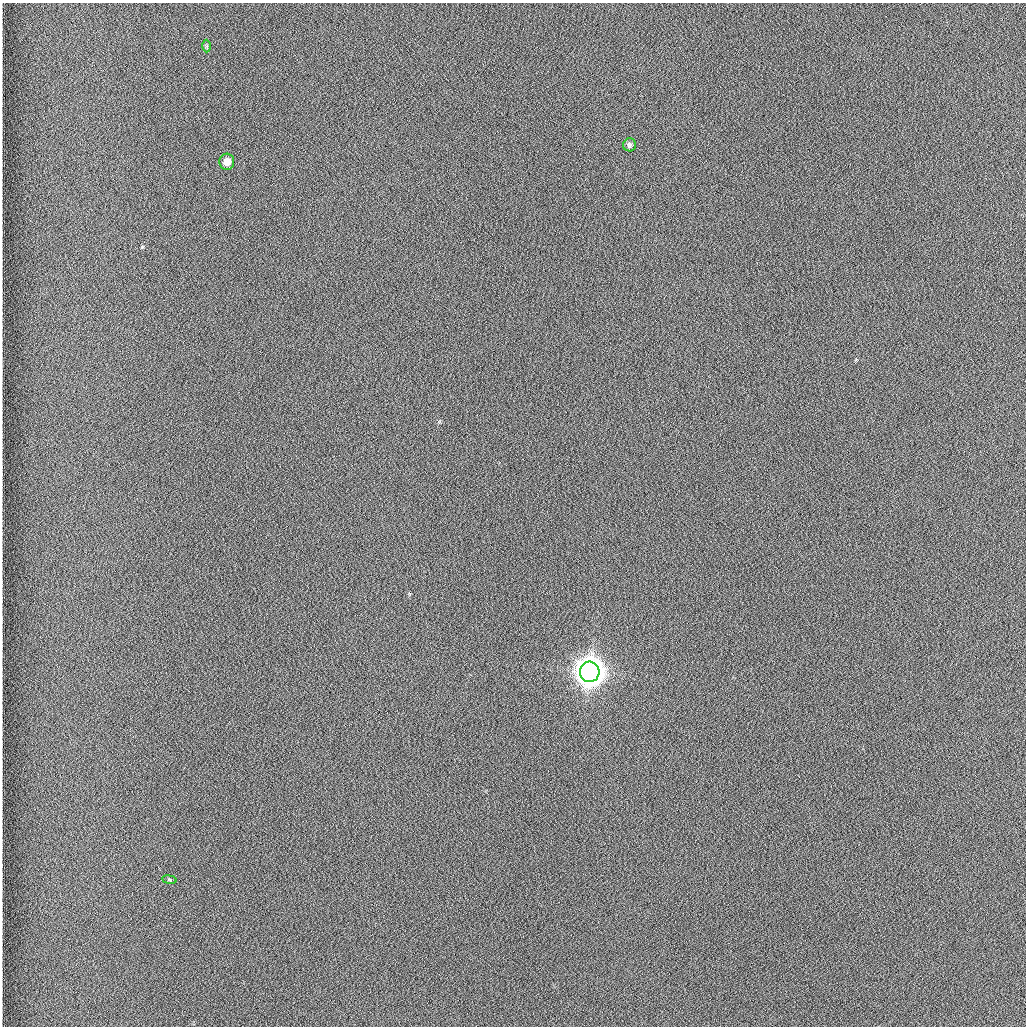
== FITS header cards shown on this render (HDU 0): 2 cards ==
NAXIS1  =                 1024 /fastest changing axis
NAXIS2  =                 1024 /next to fastest changing axis

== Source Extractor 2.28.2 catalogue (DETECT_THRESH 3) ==
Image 1024 x 1024 px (HDU 0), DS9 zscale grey, 1 PNG px = 1 image px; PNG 1028 x 1028 px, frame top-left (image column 1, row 1024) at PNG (2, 3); each listed source drawn as its Kron ellipse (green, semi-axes under 4 px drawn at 4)
Background 1260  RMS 5.9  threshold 17.7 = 3 sigma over >= 5 px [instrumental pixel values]
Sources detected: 5; all 5 listed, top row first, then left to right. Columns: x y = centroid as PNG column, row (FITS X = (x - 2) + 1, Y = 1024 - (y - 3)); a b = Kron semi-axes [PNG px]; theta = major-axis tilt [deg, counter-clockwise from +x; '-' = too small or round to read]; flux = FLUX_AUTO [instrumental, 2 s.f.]
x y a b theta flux
206 46 6 4 89 580
630 145 6 6 - 1300
227 162 8 7 - 3900
590 672 10 9 - 930000
169 880 7 3 -8 470